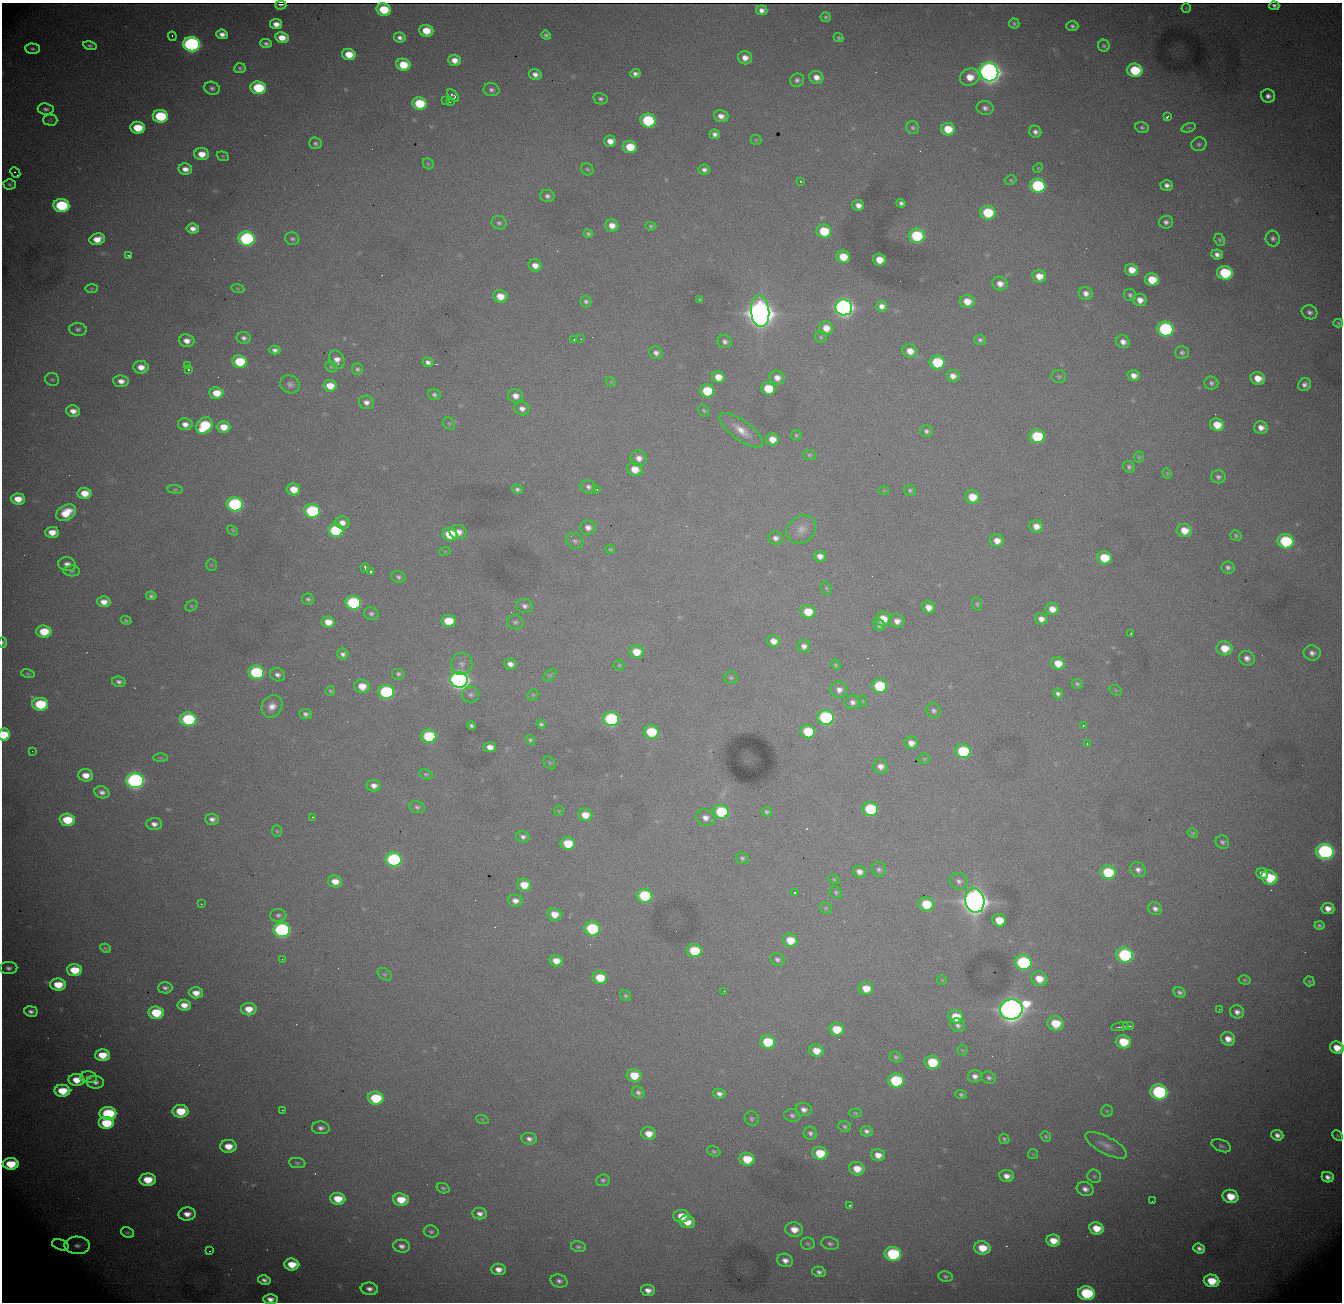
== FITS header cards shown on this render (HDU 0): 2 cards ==
NAXIS1  = 1340
NAXIS2  = 1300

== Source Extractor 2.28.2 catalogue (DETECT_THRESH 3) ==
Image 1340 x 1300 px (HDU 0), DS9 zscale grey, 1 PNG px = 1 image px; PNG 1344 x 1304 px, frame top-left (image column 1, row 1300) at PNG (2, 3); each listed source drawn as its Kron ellipse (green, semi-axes under 4 px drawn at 4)
Background 2690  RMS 30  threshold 88.6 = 3 sigma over >= 5 px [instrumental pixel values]
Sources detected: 480; all 480 listed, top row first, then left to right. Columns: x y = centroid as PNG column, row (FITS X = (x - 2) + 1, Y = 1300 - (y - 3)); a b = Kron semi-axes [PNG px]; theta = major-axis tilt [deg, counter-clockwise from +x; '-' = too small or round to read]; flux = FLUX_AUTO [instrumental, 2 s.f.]
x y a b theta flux
281 5 5 2 - 5.3e+03
1274 6 5 3 - 2.6e+03
1186 8 5 4 - 2.3e+03
384 9 7 6 - 8.3e+04
762 10 6 5 - 1.2e+04
826 17 5 5 - 3.9e+03
1014 23 5 5 - 3.8e+03
276 24 6 5 - 1.7e+04
1072 26 6 5 - 5.6e+03
426 31 7 6 - 4.3e+04
222 34 6 4 -6 1.3e+04
546 35 5 4 - 4.7e+03
172 36 5 2 - 2.8e+03
400 37 6 5 - 8.9e+03
282 38 7 5 -11 2.9e+04
839 38 5 4 - 3.5e+03
266 43 6 4 -4 6.0e+03
191 44 8 7 - 7.8e+05
90 46 7 4 -12 4.8e+03
1104 46 6 5 - 4.3e+03
32 49 7 5 -1 4.7e+03
349 54 7 5 -12 4.2e+04
745 58 7 6 - 1.8e+04
455 60 6 5 - 2.1e+04
403 65 7 6 - 6.1e+04
240 68 6 5 - 4.2e+03
1135 70 7 6 - 1.1e+05
989 72 9 9 - 2.6e+06
535 74 6 5 - 1.2e+04
635 74 5 4 - 7.9e+03
816 77 7 6 - 1.8e+04
970 77 10 8 26 3.3e+04
797 80 7 6 - 6.9e+03
212 88 8 6 -20 6.9e+03
258 88 7 6 - 1.3e+05
491 90 8 6 -10 7.2e+03
453 95 7 3 -45 7.3e+03
1268 96 7 6 - 1.1e+04
600 99 7 5 -11 6.2e+03
446 101 2 2 - 1.0e+03
450 102 2 2 - 1.1e+03
419 103 7 6 - 9.5e+04
985 108 8 7 - 9.0e+03
46 109 8 5 -7 6.7e+03
160 116 8 6 -6 1.5e+05
721 116 7 5 -14 1.4e+04
1167 117 4 3 - 7.3e+03
50 120 7 5 0 3.8e+03
648 121 7 7 - 2.0e+05
138 128 7 6 - 7.0e+04
913 128 6 6 - 4.6e+03
1142 128 7 5 -22 5.1e+03
1189 128 7 4 19 3.1e+03
948 129 7 6 - 5.4e+04
1035 132 6 6 - 8.8e+03
715 134 5 4 - 8.4e+03
756 140 5 5 - 2.6e+03
610 141 6 5 - 1.9e+04
315 143 6 5 - 5.5e+03
1199 144 7 6 - 5.5e+03
630 147 7 6 - 5.8e+04
202 154 7 6 - 3.0e+04
223 156 6 4 -20 2.7e+03
428 164 6 5 - 2.5e+03
1038 168 5 4 - 2.3e+03
185 169 7 5 -8 1.5e+04
587 169 6 5 - 3.8e+03
704 170 5 5 - 7.6e+03
15 172 6 3 -48 5.3e+03
1011 180 6 4 13 3.0e+03
801 181 3 3 - 2.6e+03
10 184 6 5 - 4.0e+03
1167 185 6 5 - 1.1e+04
1038 186 8 7 - 2.5e+05
547 196 7 6 - 7.3e+03
901 203 5 4 - 6.2e+03
61 205 8 6 -5 2.1e+05
858 205 6 5 - 1.4e+04
988 213 8 7 - 1.1e+05
1166 222 7 6 - 8.4e+03
499 223 7 6 - 5.3e+03
612 226 6 6 - 1.8e+04
651 226 5 4 - 3.7e+03
193 228 6 5 - 1.4e+04
824 231 7 6 - 8.3e+04
588 234 5 4 - 3.9e+03
917 236 8 7 - 1.6e+05
1273 238 8 7 - 7.3e+03
97 239 8 5 17 2.9e+04
247 239 8 7 - 4.2e+05
292 239 7 6 - 5.4e+03
1220 240 6 5 - 3.8e+03
1217 254 6 5 - 1.1e+04
129 256 4 3 - 3.4e+03
843 257 7 6 - 4.7e+04
879 260 6 6 - 3.5e+04
535 265 6 6 - 1.8e+04
1132 270 6 6 - 2.9e+04
1225 273 8 7 - 1.5e+05
1039 276 7 6 - 2.7e+04
1152 280 7 6 - 5.6e+04
1000 284 7 7 - 1.7e+04
91 288 6 3 0 2.1e+03
238 288 7 3 -9 2.1e+03
1086 293 7 6 - 1.2e+04
1130 295 6 6 - 5.3e+03
500 296 7 6 - 3.2e+04
700 300 4 3 - 2.8e+03
1140 300 7 6 - 1.7e+04
586 301 6 5 - 5.5e+03
967 301 7 6 - 3.1e+04
882 306 5 5 - 1.2e+04
844 307 8 8 - 1.3e+06
760 311 16 9 -84 4.8e+06
1310 312 8 6 -26 8.1e+03
1338 323 5 4 - 2.9e+03
826 328 7 6 - 2.7e+04
78 329 9 6 -4 6.8e+03
1165 329 8 7 - 3.4e+05
821 337 6 5 - 3.5e+03
244 338 7 6 - 7.9e+03
574 339 3 3 - 4.3e+03
581 339 3 2 - 1.2e+03
980 340 6 5 - 5.5e+03
187 341 7 6 - 1.6e+04
725 342 7 6 - 7.5e+03
1123 342 7 6 - 1.3e+04
275 350 5 4 - 7.6e+03
910 351 7 6 - 2.4e+04
1182 352 7 6 - 5.9e+03
656 353 7 6 - 9.4e+03
337 360 10 7 -64 1.5e+04
240 361 7 6 - 1.0e+05
428 362 5 4 - 8.1e+03
937 362 7 7 - 1.2e+05
188 365 3 3 - 1.5e+03
141 367 7 6 - 2.2e+04
331 367 6 5 - 3.1e+03
188 369 3 3 - 2.4e+03
357 369 5 5 - 5.1e+03
953 376 6 6 - 1.4e+04
1134 376 6 5 - 1.6e+04
718 377 6 6 - 2.8e+04
1059 377 7 6 - 4.9e+03
777 378 7 7 - 1.5e+04
1258 378 7 6 - 3.0e+04
52 379 7 6 - 4.0e+03
121 381 8 5 -7 1.5e+04
611 382 6 4 -44 2.4e+03
1211 383 7 6 - 6.5e+03
290 384 10 8 -28 9.1e+03
1305 385 7 6 - 9.8e+03
330 386 7 6 - 3.4e+04
768 389 7 6 - 7.3e+04
707 391 7 6 - 8.7e+04
216 393 7 6 - 4.2e+04
434 395 6 5 - 5.5e+03
515 396 7 7 - 1.5e+04
366 402 8 6 -14 1.1e+04
522 409 7 6 - 1.2e+04
73 411 7 5 -15 1.7e+04
704 411 6 5 - 3.2e+03
185 424 7 6 - 1.4e+04
449 424 7 5 -52 3.8e+03
1217 425 7 6 - 4.3e+04
204 426 9 7 44 1.3e+05
223 427 7 5 -2 3.1e+04
1261 428 7 6 - 1.6e+04
741 430 26 10 -36 3.4e+04
926 431 6 6 - 6.4e+03
796 435 5 5 - 3.1e+03
1037 436 7 7 - 1.4e+05
772 439 6 6 - 2.6e+04
809 455 7 5 -1 3.7e+03
1139 457 5 5 - 3.1e+03
639 458 8 7 - 1.5e+04
1129 467 6 5 - 5.0e+03
635 469 8 6 -21 3.3e+04
1167 473 5 4 - 2.4e+03
1218 477 7 6 - 6.7e+03
588 487 8 6 -24 7.8e+03
175 489 8 4 -6 3.1e+03
293 489 7 6 - 3.6e+04
517 489 6 4 -18 5.4e+03
597 489 3 2 - 1.4e+03
884 490 6 4 0 2.1e+03
910 490 6 5 - 4.4e+03
84 493 7 5 -4 3.5e+04
972 497 7 6 - 4.4e+04
18 499 7 5 -5 3.1e+04
235 504 8 7 - 3.6e+05
312 511 8 7 - 2.4e+05
66 513 11 7 30 5.0e+04
342 523 7 6 - 1.6e+04
1036 526 7 6 - 1.9e+04
588 528 8 7 - 1.2e+04
801 529 16 13 34 2.2e+04
233 530 6 4 -41 2.8e+03
336 530 7 6 - 1.6e+05
1184 530 7 6 - 3.2e+04
52 532 7 5 1 2.7e+04
458 532 8 7 - 2.2e+04
450 534 7 6 - 8.4e+04
1236 535 6 5 - 3.7e+03
776 538 7 6 - 9.4e+03
575 541 9 7 -39 7.3e+03
997 541 7 6 - 2.1e+04
1285 541 8 7 - 1.9e+05
610 549 5 4 - 2.8e+03
445 551 5 3 - 2.0e+03
820 556 6 5 - 1.4e+04
1104 558 7 6 - 7.3e+04
67 564 9 7 -7 1.3e+04
211 565 5 5 - 2.5e+03
365 567 4 2 - 4.9e+03
1228 567 6 6 - 6.5e+03
72 571 8 5 -2 4.6e+03
371 571 3 3 - 5.9e+03
398 577 7 6 - 5.5e+03
826 588 7 5 -73 2.8e+03
151 596 5 4 - 5.3e+03
308 599 6 5 - 4.7e+03
104 602 7 5 -2 1.9e+04
353 603 8 7 - 2.5e+05
977 604 7 5 -79 3.3e+03
191 606 6 5 - 2.9e+03
525 606 8 7 - 8.6e+03
929 607 6 6 - 2.0e+04
1052 609 6 6 - 2.2e+04
808 612 7 6 - 4.8e+04
371 614 7 6 - 5.8e+03
883 619 7 7 - 4.1e+04
1041 619 6 5 - 1.4e+04
126 620 5 3 - 3.3e+03
448 621 7 6 - 6.5e+04
897 621 7 7 - 1.4e+04
328 622 6 5 - 2.7e+04
515 622 8 7 - 5.8e+03
879 625 6 5 - 6.3e+03
44 632 7 6 - 6.3e+04
1131 633 3 2 - 1.9e+03
774 641 6 5 - 1.9e+04
3 642 5 4 - 2.6e+03
804 646 6 6 - 1.0e+04
1225 648 8 7 - 4.1e+04
636 652 7 6 - 3.9e+04
1312 653 8 7 - 1.1e+04
343 654 6 5 - 7.2e+03
1247 658 8 7 - 1.2e+04
1058 663 6 6 - 3.7e+04
462 664 11 11 - 1.5e+04
510 664 6 5 - 1.2e+04
619 665 5 5 - 3.1e+03
836 665 5 4 - 3.1e+03
256 672 8 7 - 2.2e+05
28 674 7 4 -13 3.0e+03
398 674 7 6 - 5.0e+03
277 675 8 6 -22 8.6e+03
550 675 8 4 44 4.1e+03
731 678 6 6 - 3.9e+03
459 680 9 8 - 1.4e+06
119 682 7 5 -12 7.3e+03
1077 684 6 4 -28 4.0e+03
362 686 8 6 -11 3.4e+04
880 686 7 7 - 1.2e+05
839 690 8 8 - 1.3e+04
1116 690 7 5 -30 2.9e+03
330 691 5 5 - 3.2e+03
386 692 8 7 - 2.9e+05
1058 694 5 4 - 6.5e+03
471 695 8 8 - 7.6e+03
533 695 6 5 - 2.8e+03
863 701 6 3 -70 1.9e+03
853 702 8 7 - 9.9e+03
40 704 8 6 -3 1.2e+05
272 706 12 10 57 2.1e+04
934 711 7 7 - 6.3e+03
306 714 6 5 - 6.7e+03
825 717 8 7 - 3.1e+05
188 719 8 7 - 2.1e+05
611 719 8 7 - 2.9e+05
541 724 5 4 - 4.6e+03
472 726 4 4 - 4.8e+03
1083 726 3 2 - 1.6e+03
651 732 7 6 - 1.0e+05
808 732 7 6 - 9.1e+04
4 735 6 6 - 6.1e+04
429 736 7 6 - 1.4e+05
530 740 6 4 -44 4.2e+03
911 743 7 6 - 1.6e+04
1087 744 3 3 - 1.8e+03
490 747 6 5 - 1.7e+04
32 751 2 2 - 1.4e+03
963 751 8 7 - 1.5e+05
160 758 7 3 0 2.7e+03
924 759 5 5 - 2.9e+03
549 763 7 5 -55 3.0e+03
880 766 7 7 - 1.4e+04
426 774 7 5 -25 3.8e+03
86 775 7 6 - 2.6e+04
135 781 8 7 - 7.8e+05
374 786 7 5 -5 1.3e+04
102 792 8 6 -19 9.6e+03
417 807 7 6 - 5.4e+03
870 809 7 7 - 1.6e+05
559 811 5 5 - 2.4e+03
721 812 7 7 - 1.4e+05
767 812 5 5 - 4.3e+03
585 815 7 6 - 3.1e+04
312 817 3 2 - 3.4e+03
705 818 9 8 - 1.6e+04
212 819 7 5 -3 1.0e+04
67 820 7 6 - 7.9e+04
154 824 7 6 - 1.1e+04
277 831 6 5 - 2.8e+03
1193 833 5 4 - 3.1e+03
523 837 7 5 -12 7.8e+03
1222 842 7 6 - 6.0e+03
568 843 7 6 - 6.7e+04
1325 851 8 7 - 5.9e+05
742 858 6 5 - 4.7e+03
394 859 8 7 - 3.5e+05
879 869 7 7 - 6.1e+03
1138 870 8 7 - 1.0e+04
859 872 6 5 - 1.3e+04
1108 872 8 7 - 1.1e+05
1262 874 6 5 - 1.5e+04
1269 877 8 7 - 9.8e+04
834 879 6 4 -28 2.6e+03
335 881 7 6 - 2.4e+04
959 881 9 8 - 9.4e+03
524 885 7 6 - 3.9e+04
836 892 6 6 - 4.4e+03
795 893 3 2 - 2.1e+03
644 896 8 7 - 1.5e+05
515 901 7 6 - 1.3e+04
975 901 12 9 -79 4.0e+06
201 904 3 2 - 1.8e+03
926 904 8 6 -12 8.0e+04
826 908 6 5 - 3.4e+03
1155 909 7 6 - 9.1e+03
1328 909 6 5 - 1.7e+04
554 914 7 6 - 2.8e+04
278 915 8 6 1 6.3e+03
999 920 7 6 - 4.5e+04
1319 926 5 3 - 4.4e+03
592 929 8 7 - 1.7e+05
282 930 8 7 - 4.8e+05
790 940 7 6 - 4.7e+04
105 948 5 4 - 3.2e+03
694 951 7 6 - 8.9e+04
1125 955 8 7 - 3.0e+05
282 959 3 2 - 4.4e+03
777 959 7 6 - 6.2e+03
556 961 7 5 -13 2.5e+04
1023 962 8 7 - 2.9e+05
9 968 8 6 1 8.9e+03
74 970 7 6 - 5.9e+04
385 974 7 5 -39 3.3e+03
600 978 7 6 - 5.5e+04
1039 979 8 7 - 3.4e+04
942 980 5 5 - 2.2e+03
1245 980 6 4 -15 3.3e+03
1309 981 5 5 - 3.7e+03
58 985 8 6 -1 5.5e+04
165 988 7 5 1 7.4e+03
866 988 7 6 - 3.5e+04
724 991 2 2 - 9.9e+02
1180 992 6 5 - 6.6e+03
196 993 7 5 -2 2.2e+04
625 996 6 5 - 3.7e+03
184 1005 7 5 -6 2.2e+04
249 1009 8 6 1 3.0e+04
1011 1009 11 10 - 3.1e+06
1219 1009 3 2 - 1.8e+03
31 1011 7 5 -8 8.8e+03
1237 1012 7 6 - 1.2e+04
156 1013 8 6 -5 8.5e+04
956 1017 7 6 - 5.2e+04
1055 1023 8 7 - 6.2e+04
958 1025 7 6 - 8.4e+03
1128 1026 5 2 - 3.9e+03
1120 1027 9 2 7 5.8e+03
836 1029 7 6 - 5.7e+04
1228 1039 7 6 - 2.0e+04
768 1042 7 6 - 9.3e+04
1123 1042 7 6 - 7.4e+04
1337 1048 7 6 - 3.5e+04
962 1050 5 5 - 2.7e+03
816 1051 7 6 - 3.0e+04
102 1055 7 6 - 4.7e+04
896 1057 6 5 - 4.5e+03
932 1062 7 6 - 9.5e+04
634 1075 7 6 - 5.0e+04
975 1076 7 6 - 1.1e+04
88 1077 8 6 -5 8.0e+03
989 1078 7 6 - 6.0e+03
77 1080 8 6 -2 3.6e+04
896 1081 8 7 - 1.7e+05
95 1082 9 6 -4 1.1e+04
62 1091 8 6 -2 6.2e+04
638 1092 6 5 - 6.8e+03
1159 1092 8 7 - 3.7e+05
719 1094 6 5 - 9.3e+03
961 1095 5 4 - 3.9e+03
376 1098 8 6 -4 1.2e+05
282 1110 3 2 - 1.4e+03
804 1110 8 6 -5 1.1e+04
180 1111 8 6 0 6.7e+04
1107 1111 6 6 - 3.5e+03
108 1113 8 6 -2 1.9e+05
855 1113 6 4 -2 3.2e+03
792 1115 8 6 -12 6.1e+03
482 1119 6 4 -19 2.3e+03
752 1119 7 7 - 5.0e+03
106 1123 8 6 0 9.8e+04
845 1126 6 5 - 4.5e+03
321 1128 9 6 -3 8.7e+03
867 1131 6 5 - 7.9e+03
810 1133 7 6 - 6.5e+03
649 1134 7 6 - 2.8e+04
1277 1135 6 5 - 1.2e+04
1338 1136 6 4 -45 3.2e+03
1046 1137 6 5 - 3.1e+03
529 1139 8 6 -7 8.8e+03
1004 1139 5 5 - 4.4e+03
1106 1145 23 8 -28 1.9e+04
228 1146 8 6 -1 3.4e+04
1221 1146 10 6 -21 6.0e+03
714 1151 7 5 -20 4.1e+03
820 1153 7 6 - 6.6e+04
1033 1154 5 5 - 2.6e+03
878 1155 7 6 - 2.1e+04
747 1159 7 6 - 6.3e+04
297 1163 8 5 -8 4.5e+03
11 1164 8 6 0 7.6e+04
857 1169 8 6 -13 3.3e+04
1007 1176 7 6 - 1.6e+04
1094 1176 7 6 - 4.4e+03
1328 1177 6 5 - 1.2e+04
148 1180 8 6 1 5.7e+04
603 1180 7 6 - 5.2e+03
443 1188 7 5 -17 4.1e+03
1085 1189 9 6 -18 1.2e+04
1231 1196 8 6 -14 4.8e+04
338 1199 7 6 - 4.5e+04
401 1200 8 6 -6 4.7e+04
1152 1201 3 2 - 2.1e+03
849 1205 3 2 - 2.3e+03
187 1214 8 6 5 2.0e+04
479 1214 7 5 -7 1.0e+04
681 1216 8 6 -3 3.6e+04
687 1222 8 6 -13 3.3e+04
1096 1228 7 6 - 4.3e+04
794 1229 9 7 -9 2.7e+04
431 1231 7 6 - 4.8e+03
127 1233 6 5 - 3.7e+03
1053 1241 7 6 - 3.5e+04
808 1244 7 6 - 4.3e+03
830 1244 9 6 -13 6.2e+03
60 1245 8 5 -19 5.1e+03
77 1245 12 9 0 1.6e+04
402 1246 8 6 -11 1.1e+04
578 1247 7 5 -12 5.0e+03
982 1248 8 6 -11 4.8e+04
1199 1248 6 4 -20 9.3e+03
210 1251 2 2 - 1.7e+03
893 1254 8 7 - 2.2e+05
785 1260 8 6 -20 1.5e+04
292 1264 7 6 - 4.6e+04
499 1269 7 5 -4 1.6e+04
819 1272 7 5 -15 7.8e+03
946 1276 7 5 -8 4.8e+03
264 1280 6 4 -11 8.6e+03
559 1281 8 6 -15 8.1e+03
1212 1281 8 6 -13 5.9e+04
369 1289 9 6 -6 1.2e+04
648 1290 7 5 -7 1.5e+04
1086 1293 8 7 - 2.0e+05
270 1299 7 5 -3 1.5e+04
At the frame edge (FLAGS 8, measured only in part): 4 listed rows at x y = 3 642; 4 735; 1337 1048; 270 1299